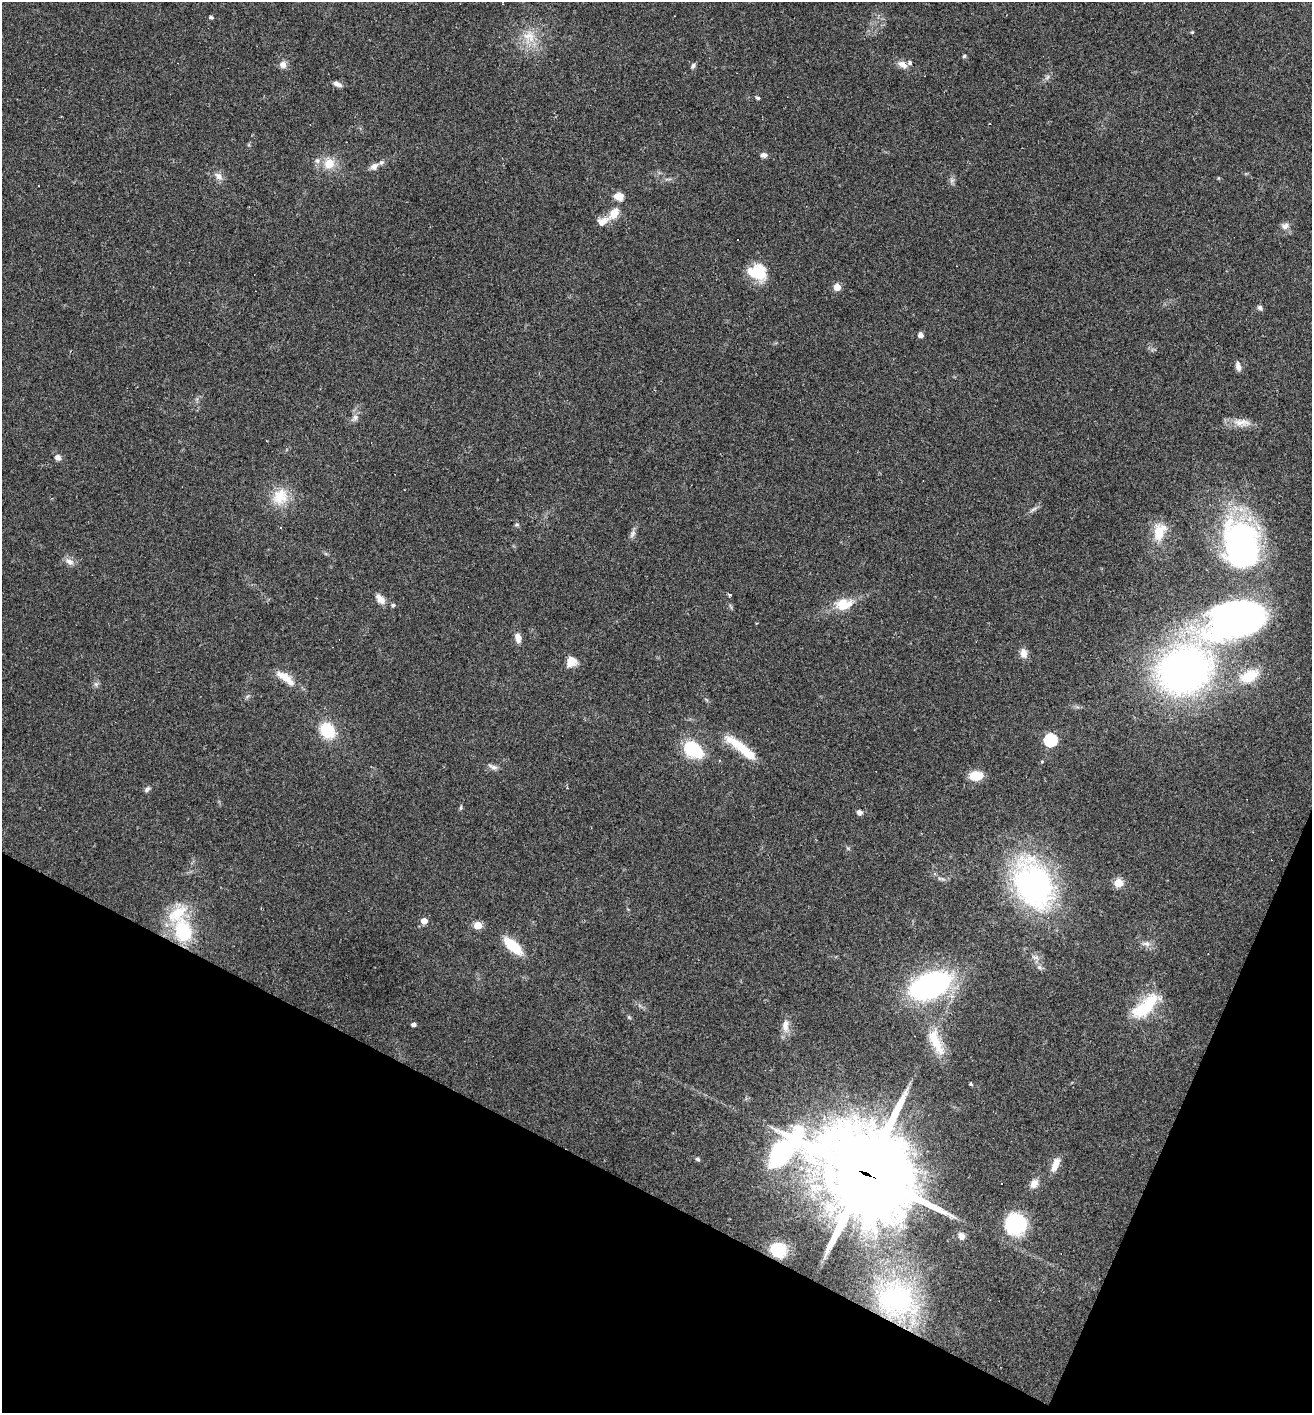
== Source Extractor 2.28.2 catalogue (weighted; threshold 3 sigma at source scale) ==
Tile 15 of 4 x 4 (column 3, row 4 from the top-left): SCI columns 2760-4069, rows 1-1411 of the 5654 x 5643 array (HDU 1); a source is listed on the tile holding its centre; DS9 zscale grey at full resolution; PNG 1314 x 1415 px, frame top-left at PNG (2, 2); no overlay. Shown black and unused: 20% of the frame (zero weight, under 2 of 3 exposures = <1% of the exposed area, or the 3 px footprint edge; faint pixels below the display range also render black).
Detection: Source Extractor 2.28.2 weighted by HDU 2 'WHT'; one run over the whole footprint, this tile lists its part. Background 0.0502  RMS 0.0065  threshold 0.0292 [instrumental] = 3 sigma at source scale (4.5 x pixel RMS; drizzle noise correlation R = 1.50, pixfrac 1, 0.05/0.05 arcsec/px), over >= 5 px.
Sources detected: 94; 1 too faint to see at this stretch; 4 inside a brighter object's white glare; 5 cosmic-ray / hot-pixel residue — not listed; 7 inside a brighter listed object's ellipse — not listed separately; the other 77 listed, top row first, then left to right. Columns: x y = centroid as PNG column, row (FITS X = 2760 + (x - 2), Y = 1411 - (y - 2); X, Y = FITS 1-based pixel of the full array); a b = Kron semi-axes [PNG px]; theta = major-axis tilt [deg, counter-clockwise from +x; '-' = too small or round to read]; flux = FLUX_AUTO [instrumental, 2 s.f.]
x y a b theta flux
211 17 4 4 - 1.5
1192 32 4 4 - 0.62
529 36 20 14 -35 12
964 56 4 4 - 1.2
283 64 10 9 - 3.1
902 64 13 8 -31 4.5
693 66 8 5 68 1.5
337 84 12 6 -24 2.6
757 98 5 4 - 1.2
763 155 8 6 5 2.3
317 161 7 7 - 2.2
329 163 8 7 - 13
374 166 10 7 29 3.5
218 176 12 8 -47 3.8
1218 178 5 3 - 0.53
619 196 9 7 -30 7.5
614 213 16 10 53 8.9
1285 226 11 8 32 3.3
760 274 24 15 -77 17
837 287 5 5 - 11
1260 308 7 6 - 1.6
920 335 6 5 - 2.4
1238 366 11 6 -77 2.9
355 417 9 6 75 2.5
1241 422 25 9 0 7.3
57 457 8 7 - 2.7
280 497 23 20 56 17
1034 509 10 4 34 1.8
517 524 6 4 0 0.92
281 528 3 2 - 0.6
1159 533 26 15 85 14
633 534 13 5 67 2.4
1240 544 59 41 -79 160
69 562 12 8 -32 3.7
729 594 4 3 - 1.9
380 599 14 8 -47 4.9
844 604 22 15 10 14
393 605 5 5 - 1.3
1237 615 65 38 22 240
518 637 12 7 -78 4.7
1023 653 12 8 -81 4.6
571 662 12 11 - 7.3
1184 671 31 27 25 410
1249 676 25 14 26 18
284 677 22 9 -30 8.9
96 684 6 6 - 1.6
327 730 17 13 -54 23
1050 740 6 6 - 82
740 746 41 10 -35 19
693 749 23 15 -33 31
493 767 14 5 -18 2.5
976 776 10 7 6 17
147 789 8 5 46 1.6
461 808 7 3 81 0.96
859 812 6 5 - 2.6
1118 883 5 5 - 26
1033 884 57 39 -63 150
424 921 5 5 - 6
478 925 5 5 - 17
183 931 28 20 -76 40
1147 943 10 7 0 3.2
513 946 19 9 -42 23
930 985 31 17 22 150
1145 1006 37 14 43 31
629 1017 6 4 -44 0.8
413 1024 4 4 - 2.4
785 1025 19 9 90 5.7
936 1041 41 13 -67 19
698 1159 5 5 - 1.2
1055 1165 19 8 67 6.2
866 1173 48 36 -29 5700
1002 1183 3 3 - 1.2
1034 1183 13 9 63 4.7
1015 1224 22 20 89 46
961 1236 9 8 - 3.5
779 1250 16 15 - 20
896 1299 55 47 -34 120
Overlapping masked pixels (flux is a lower limit): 2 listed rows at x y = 866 1173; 896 1299